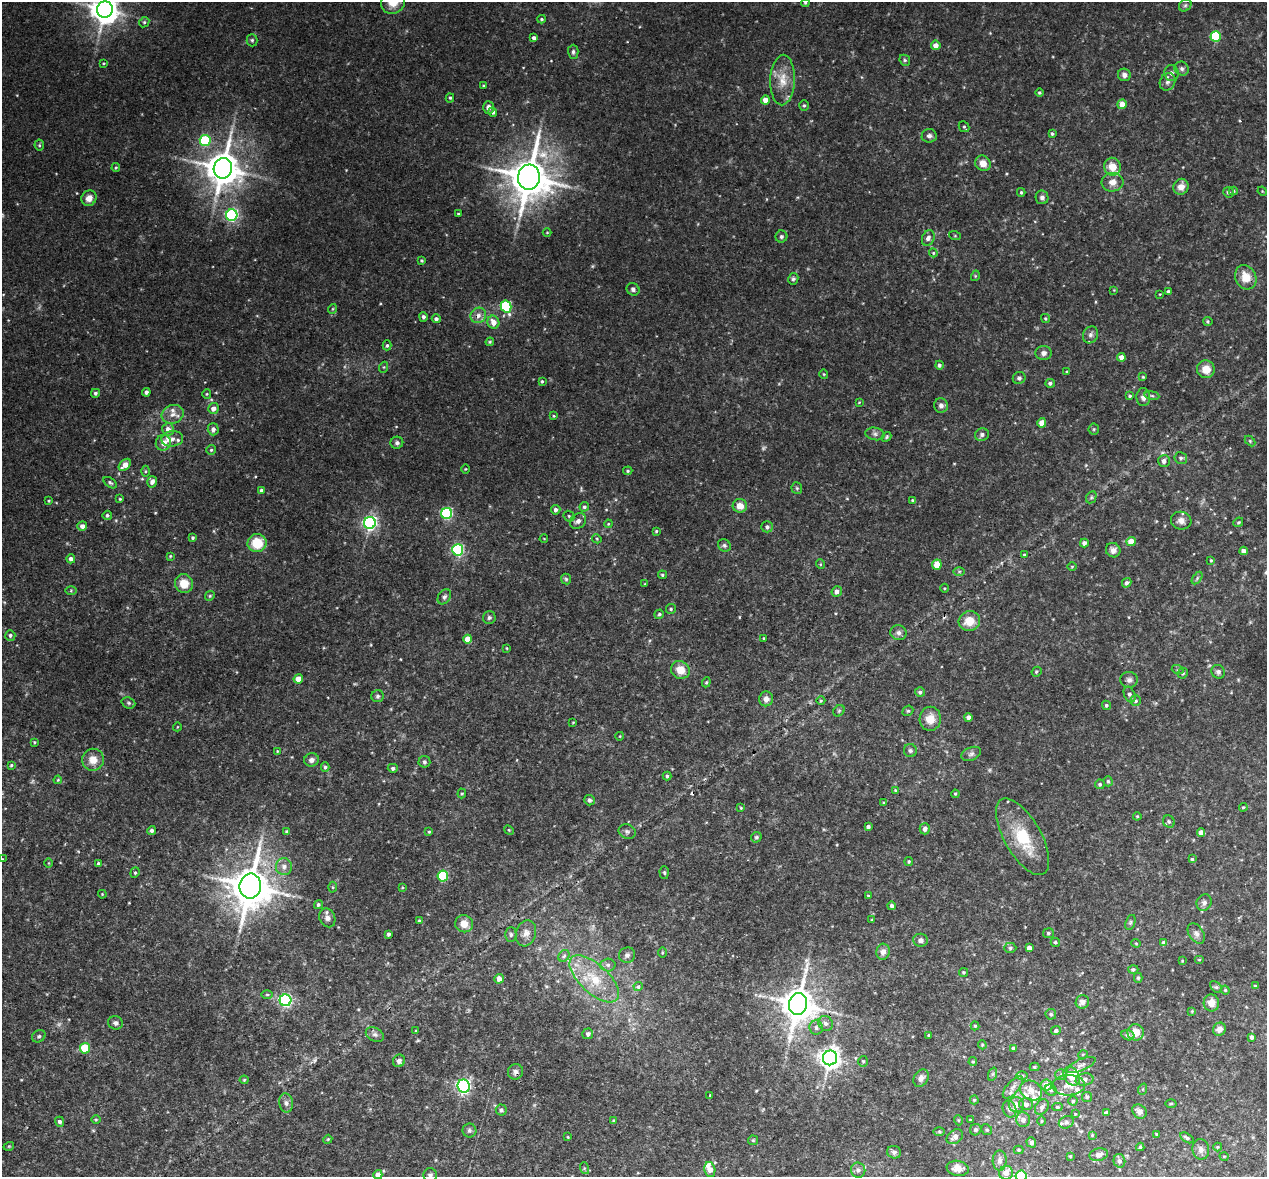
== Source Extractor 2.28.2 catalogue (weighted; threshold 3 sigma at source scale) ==
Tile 7 of 4 x 4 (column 3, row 2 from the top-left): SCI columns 2532-3796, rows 2617-3791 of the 5067 x 5109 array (HDU 1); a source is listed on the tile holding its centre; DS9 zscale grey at full resolution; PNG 1269 x 1179 px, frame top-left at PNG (2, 2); each listed source drawn as its Kron ellipse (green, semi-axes under 4 px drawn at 4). Shown black and unused: <1% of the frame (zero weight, under 3 of 4 exposures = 2% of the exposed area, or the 3 px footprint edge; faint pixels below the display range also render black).
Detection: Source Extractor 2.28.2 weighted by HDU 2 'WHT'; one run over the whole footprint, this tile lists its part. Background 0.043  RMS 0.0066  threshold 0.0296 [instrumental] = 3 sigma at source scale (4.5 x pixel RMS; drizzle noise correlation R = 1.50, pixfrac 1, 0.05/0.05 arcsec/px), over >= 5 px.
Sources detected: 393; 5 too faint to see at this stretch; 1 cosmic-ray / hot-pixel residue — neither listed nor drawn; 12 inside a brighter listed object's ellipse — not listed separately; the other 375 listed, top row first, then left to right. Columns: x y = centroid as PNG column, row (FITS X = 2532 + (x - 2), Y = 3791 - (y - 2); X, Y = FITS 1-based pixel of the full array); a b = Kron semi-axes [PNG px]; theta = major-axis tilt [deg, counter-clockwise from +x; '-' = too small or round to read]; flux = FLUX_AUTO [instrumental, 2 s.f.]
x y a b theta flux
393 2 12 11 - 9.5
805 3 4 4 - 0.75
1185 5 7 5 43 1.3
105 10 8 8 - 880
542 19 4 3 - 0.89
144 22 5 4 - 0.97
1216 36 5 5 - 39
534 38 4 4 - 2.4
252 40 6 5 - 1.1
936 45 5 5 - 5.2
573 52 7 5 -90 1.5
905 60 6 5 - 1.2
104 63 3 3 - 0.6
1182 69 7 6 - 1.9
1172 73 8 7 - 2.8
1124 75 6 6 - 2.3
783 80 25 12 88 12
1168 82 9 7 61 2.4
483 86 3 2 - 0.51
1039 93 4 4 - 0.96
450 98 4 4 - 0.86
765 100 4 4 - 6
1122 104 5 4 - 7.9
804 105 5 4 - 1
488 107 6 5 - 2.7
493 112 5 4 - 1.7
964 127 6 5 - 1
1052 134 4 4 - 1.2
929 136 7 7 - 2.2
205 141 5 5 - 43
39 145 5 5 - 1
983 163 8 7 - 5.7
1112 167 9 8 - 9.2
116 168 4 3 - 0.76
223 168 10 9 - 1500
529 177 12 11 - 2200
1112 182 11 9 5 5.1
1181 187 8 7 - 5.3
1233 191 4 4 - 0.99
1262 191 5 3 - 0.56
1021 192 4 3 - 0.98
1228 192 5 5 - 1.2
1042 197 7 6 - 2.3
89 198 8 7 - 4.7
458 214 3 3 - 0.69
232 215 6 5 - 120
547 232 4 3 - 0.46
955 236 6 4 -19 0.72
781 237 6 6 - 1.4
928 238 8 6 66 2.8
933 253 4 4 - 0.65
422 260 4 4 - 0.9
975 276 5 3 - 0.61
1246 277 12 10 -65 10
793 279 6 5 - 1.3
633 289 7 6 - 1.7
1114 290 3 3 - 0.44
1168 291 3 3 - 1.4
1160 294 3 2 - 0.42
506 306 6 5 - 55
332 309 5 3 - 0.58
478 315 8 7 - 3.5
423 317 5 4 - 1.8
1045 318 4 4 - 0.86
436 319 4 4 - 1.8
1208 321 5 4 - 0.89
493 322 7 6 - 5.7
1090 335 9 7 63 2.4
490 342 4 4 - 0.8
387 345 5 4 - 1.1
1044 353 8 7 - 2.7
1121 357 4 4 - 3.9
939 365 4 4 - 1.6
384 367 5 3 - 0.67
1206 369 9 9 - 7.4
1067 372 4 3 - 0.66
824 374 4 4 - 0.67
1143 377 4 4 - 0.78
1019 378 6 6 - 1.3
542 381 3 3 - 0.86
1050 383 5 4 - 1.7
146 392 4 4 - 2
95 393 4 4 - 1.4
207 394 5 4 - 0.75
1152 395 7 4 -9 1.1
1130 396 4 3 - 0.98
1143 397 9 7 -88 3.2
859 402 4 3 - 0.58
941 406 7 6 - 2.3
213 408 5 5 - 4.4
173 414 11 9 18 4.9
554 416 3 3 - 0.68
1042 423 5 4 - 8.1
168 429 6 6 - 5.3
213 429 6 5 - 2.9
1094 429 5 5 - 0.92
875 434 9 6 -10 2.2
982 435 7 6 - 2
887 437 5 3 - 0.92
172 439 11 7 5 3.7
1250 441 6 4 -46 0.78
163 443 8 7 - 6.1
397 443 6 6 - 1.7
211 450 5 4 - 0.96
1181 458 6 6 - 1.5
1164 461 6 6 - 2.7
125 465 7 5 43 6.7
465 469 4 3 - 0.54
145 471 5 3 - 0.78
628 471 5 4 - 0.92
152 482 6 5 - 2.6
110 483 7 4 -36 1.2
797 488 5 5 - 0.94
261 490 4 3 - 1.5
1091 497 6 4 60 1
120 499 4 4 - 0.78
49 501 3 3 - 0.68
913 501 4 4 - 1.3
740 506 7 7 - 6.6
584 507 5 4 - 1.5
556 510 5 4 - 2.1
447 513 5 5 - 89
107 515 4 4 - 1.3
569 516 6 4 -45 1
578 521 9 7 37 2.9
1181 521 10 9 - 4.1
1238 522 5 4 - 0.83
370 523 6 6 - 170
608 524 4 3 - 0.55
82 526 5 4 - 3.6
767 527 6 5 - 2
656 531 3 3 - 0.76
193 538 4 4 - 1
544 539 4 3 - 0.45
597 539 5 4 - 0.68
1131 541 4 4 - 10
257 543 9 9 - 17
1084 543 4 4 - 2.8
724 545 7 6 - 1.4
458 550 5 5 - 100
1113 550 7 7 - 3
1244 551 4 4 - 3.5
1024 555 4 3 - 0.93
170 556 4 3 - 0.57
71 559 4 4 - 2.3
1211 560 4 3 - 0.75
820 564 5 3 - 0.63
937 565 5 4 - 13
1072 566 5 3 - 0.63
959 571 6 4 1 0.93
662 575 4 4 - 0.87
1197 578 7 3 54 0.94
566 579 5 5 - 1
1127 583 5 4 - 1.9
184 584 9 9 - 10
645 584 4 3 - 0.5
944 588 4 3 - 0.58
71 591 6 4 1 0.96
837 591 5 5 - 3.5
210 596 5 4 - 0.84
444 597 8 6 56 1.9
671 609 5 5 - 1
659 614 5 4 - 1.1
489 618 6 6 - 1.4
969 621 11 9 16 10
898 633 8 7 - 2.5
10 635 5 5 - 1.5
764 638 3 2 - 0.53
468 639 4 4 - 8
507 648 4 2 - 0.49
680 670 9 8 - 8.2
1178 670 6 4 -18 1
1036 672 5 4 - 1.1
1218 672 7 6 - 1.9
1183 673 5 5 - 1.1
298 679 4 4 - 8.3
1129 680 9 8 - 2.3
706 682 5 4 - 0.74
920 692 5 4 - 1.4
1130 694 8 5 -66 1.9
378 696 6 6 - 1.4
766 699 7 7 - 3.8
821 701 4 3 - 0.7
1135 701 5 5 - 1.4
128 703 7 5 -21 1.2
1106 705 5 4 - 1
839 711 6 5 - 1
908 711 6 5 - 0.89
968 717 4 4 - 3
930 719 12 10 86 8.2
573 722 4 2 - 0.49
177 727 4 3 - 0.48
620 736 4 3 - 0.42
34 742 4 3 - 0.68
277 751 3 3 - 0.51
910 751 6 6 - 1.6
971 754 10 6 24 2
93 760 11 11 - 8.8
312 760 7 6 - 3
424 762 6 6 - 1.3
11 765 3 3 - 0.82
325 767 5 4 - 1.1
393 768 5 4 - 1.7
667 776 4 4 - 1
58 780 4 3 - 0.55
1108 781 5 4 - 1.1
1100 784 5 5 - 1.3
895 790 4 3 - 0.53
462 793 5 4 - 0.84
955 794 4 3 - 0.83
590 800 5 5 - 1.4
884 803 3 3 - 0.61
1243 807 4 3 - 0.61
741 808 4 3 - 0.63
1137 816 4 4 - 0.65
1169 822 6 5 - 1.3
868 827 4 3 - 1.9
925 829 6 5 - 3.1
509 830 5 4 - 0.72
152 831 4 4 - 1.6
287 832 4 4 - 1.7
429 832 4 3 - 0.67
627 832 9 7 -21 1.9
1201 832 4 4 - 3.6
756 837 6 4 44 1
1023 837 43 18 -60 28
2 859 3 3 - 0.42
1192 859 4 4 - 0.83
909 862 4 4 - 0.92
49 863 5 3 - 0.57
98 863 3 3 - 1.1
284 867 8 8 - 3.5
135 873 5 4 - 0.93
664 873 6 4 -87 0.96
443 876 5 5 - 40
250 886 12 10 80 2200
333 887 5 3 - 0.67
402 888 4 3 - 0.56
102 894 4 3 - 0.56
868 896 4 3 - 0.9
1204 903 8 7 - 2.3
318 905 5 4 - 1.1
892 906 4 4 - 1.7
327 918 10 7 -65 3.3
872 920 4 3 - 0.58
419 921 3 2 - 0.61
1130 922 8 4 70 1.2
464 924 9 8 - 6.6
526 933 13 10 73 4.7
1048 933 5 5 - 1.3
1196 933 11 7 -57 2.8
389 934 4 3 - 1.4
511 935 7 5 89 1.5
920 940 7 6 - 2.5
1055 942 4 4 - 1
1136 943 4 4 - 0.73
1164 943 4 4 - 3.7
1010 948 6 5 - 1.1
1029 948 4 4 - 3.8
883 952 8 6 75 3.8
662 953 5 3 - 0.67
627 955 8 7 - 2.1
564 956 6 5 - 1.4
1199 960 5 3 - 0.53
1182 961 4 3 - 0.49
608 965 7 6 - 1.8
1133 970 5 4 - 1.2
963 972 4 4 - 0.92
1138 978 5 4 - 1.1
499 979 5 4 - 4
594 979 31 14 -43 23
1255 986 4 3 - 0.69
638 987 4 4 - 2.3
1216 987 7 4 -44 1.2
1225 990 4 4 - 0.81
267 994 6 4 0 0.81
285 1000 6 6 - 120
1082 1002 7 6 - 3.7
1211 1003 8 7 - 5.8
798 1004 11 9 80 1500
1192 1011 4 3 - 0.56
1051 1014 5 5 - 1.4
116 1023 7 6 - 1.9
826 1023 8 7 - 2.5
975 1026 4 4 - 0.76
816 1028 7 7 - 2.3
1219 1029 7 6 - 3.7
416 1031 3 3 - 0.58
1056 1031 5 4 - 1.5
1136 1032 8 8 - 8
588 1034 5 5 - 2.1
375 1035 9 6 -25 2.2
929 1035 3 3 - 0.93
1128 1035 7 5 -16 2.2
39 1036 7 5 31 1.4
1252 1037 4 4 - 2.1
982 1045 5 3 - 0.73
85 1048 5 5 - 26
1013 1048 3 3 - 1.3
1083 1054 5 3 - 0.64
830 1058 7 7 - 450
399 1061 6 6 - 2.3
863 1061 5 4 - 0.89
973 1062 4 3 - 0.73
1081 1065 15 5 24 2.5
1034 1067 5 4 - 0.76
516 1072 8 7 - 2.5
993 1074 7 4 71 1.1
1061 1074 6 5 - 1.2
1022 1076 6 4 0 0.91
1072 1076 10 7 -58 8.5
921 1078 9 7 55 2.9
244 1080 4 4 - 0.69
1085 1080 9 6 10 2.8
1046 1085 5 5 - 7.2
1069 1085 16 10 2 6.6
464 1086 6 6 - 170
1013 1087 14 6 49 3.5
1143 1089 6 3 72 0.75
1031 1090 11 9 -32 5.7
1051 1090 6 5 - 1.5
710 1095 3 2 - 0.89
1087 1097 5 5 - 0.96
974 1100 4 4 - 0.89
1073 1101 4 4 - 0.92
286 1103 9 7 -79 2.5
1026 1104 7 6 - 3.4
1171 1104 5 3 - 0.69
1016 1105 8 7 - 5
1042 1107 8 6 54 2.5
1057 1107 5 4 - 0.98
1009 1109 9 6 -68 2.3
501 1110 5 5 - 1.8
1139 1111 8 6 -45 3.4
1106 1113 4 4 - 2.3
1075 1114 4 3 - 0.46
96 1119 4 3 - 0.58
958 1120 5 3 - 0.58
970 1120 4 3 - 0.6
1023 1120 7 7 - 3.5
614 1121 4 3 - 0.95
1042 1121 5 3 - 0.65
60 1122 5 4 - 1.7
1066 1122 8 6 22 1.9
469 1130 7 7 - 1.5
976 1130 6 5 - 1.5
987 1130 6 5 - 1.1
939 1131 6 4 0 0.88
1156 1134 4 3 - 0.69
1092 1135 4 4 - 0.6
568 1137 4 2 - 0.49
955 1137 9 6 37 3.6
1187 1138 7 4 -31 1.5
328 1139 4 3 - 0.59
753 1140 5 5 - 0.8
1031 1142 5 4 - 2.5
9 1146 5 3 - 0.57
1140 1147 4 4 - 0.7
1218 1147 4 4 - 0.62
1201 1149 10 8 -80 3.1
1019 1150 5 4 - 0.95
894 1152 7 6 - 1.8
1099 1155 9 6 13 3.6
1070 1156 3 3 - 0.68
1224 1156 5 3 - 0.52
1000 1161 10 7 88 3.1
1119 1161 7 6 - 1.9
584 1168 6 4 -73 0.94
958 1168 11 7 -9 4.9
710 1169 8 5 -78 4.9
858 1170 7 7 - 2.4
1006 1173 7 6 - 6.4
378 1175 4 4 - 4.1
430 1175 7 7 - 1.6
1021 1176 5 5 - 31
Overlapping masked pixels (flux is a lower limit): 3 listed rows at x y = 250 886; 798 1004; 516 1072
Isophote crosses this tile's border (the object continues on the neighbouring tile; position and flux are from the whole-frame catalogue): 6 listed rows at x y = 393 2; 105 10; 2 859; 378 1175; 430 1175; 1021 1176